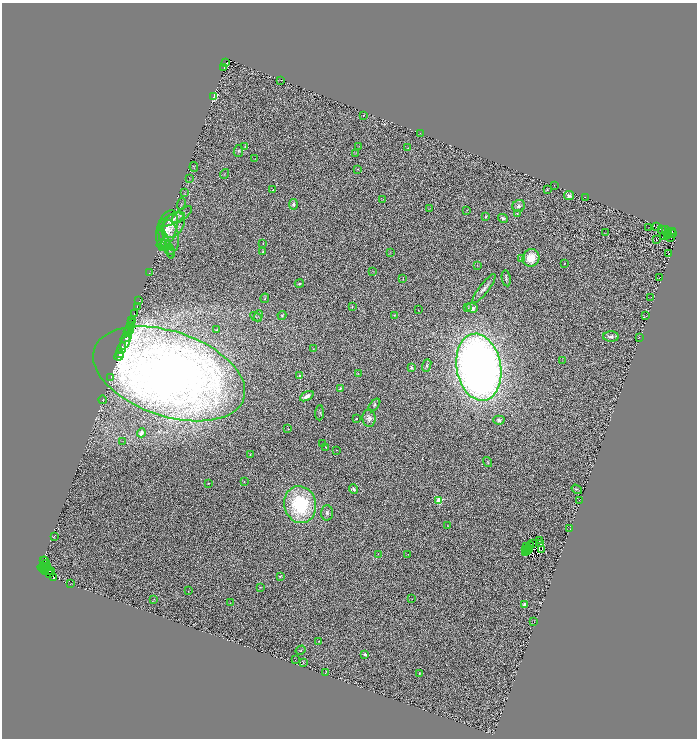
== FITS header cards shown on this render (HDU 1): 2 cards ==
NAXIS1  =                 1390
NAXIS2  =                 1472

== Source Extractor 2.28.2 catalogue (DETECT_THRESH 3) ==
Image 1390 x 1472 px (HDU 1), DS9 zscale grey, zoomed out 1/2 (1 PNG px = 2 x 2 image px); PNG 699 x 740 px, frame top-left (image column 2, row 1471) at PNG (2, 3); each listed source drawn as its Kron ellipse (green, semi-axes under 4 px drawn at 4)
Background 0.595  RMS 0.28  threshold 0.834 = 3 sigma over >= 5 px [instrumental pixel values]
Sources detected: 216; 44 cannot appear on this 1/2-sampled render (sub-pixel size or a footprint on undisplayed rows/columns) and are neither listed nor drawn; the other 172 listed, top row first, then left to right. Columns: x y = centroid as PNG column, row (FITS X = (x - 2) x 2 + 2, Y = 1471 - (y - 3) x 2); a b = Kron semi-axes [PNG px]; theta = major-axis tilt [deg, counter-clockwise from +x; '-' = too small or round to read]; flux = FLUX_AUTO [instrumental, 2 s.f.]
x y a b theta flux
226 62 2 1 - 66
224 68 2 1 - 120
281 80 2 1 - 20
214 97 3 3 - 1900
363 116 2 2 - 51
421 133 2 1 - 13
245 146 3 2 - 29
359 146 3 2 - 25
408 148 2 2 - 36
238 151 6 4 82 110
356 153 3 3 - 50
255 159 2 1 - 17
194 167 5 1 - 21
358 169 3 2 - 40
224 174 5 1 - 23
190 179 3 2 - 14
554 186 2 1 - 14
547 189 3 2 - 19
273 190 2 2 - 43
185 192 3 2 - 23
569 196 5 4 - 260
585 197 2 1 - 14
382 200 3 1 - 25
181 204 6 2 70 52
293 204 5 4 - 160
519 206 6 6 - 230
430 208 3 2 - 18
467 210 3 2 - 38
517 213 4 3 - 56
182 215 12 5 38 220
486 216 3 2 - 71
503 218 5 3 - 130
172 220 14 4 25 410
173 225 14 10 50 650
656 226 2 1 - 16
649 227 2 1 - 20
167 229 19 9 73 890
666 229 3 2 - 7
662 230 3 1 - 30
672 231 3 1 - 140
605 233 2 1 - 12
669 233 2 1 - 12
672 234 2 1 - 58
667 235 2 1 - 16
171 236 15 7 -78 490
663 236 2 1 - 21
671 238 2 1 - 10
164 239 12 4 -70 400
656 239 3 1 - 20
161 244 5 3 - 29
263 244 3 3 - 34
162 247 3 1 - 17
168 247 8 5 -52 160
170 252 7 3 -69 81
263 252 4 3 - 83
390 252 2 2 - 18
669 253 2 1 - 16
522 258 2 2 - 740
531 258 9 8 - 1100
564 263 2 1 - 25
477 265 3 2 - 26
373 271 3 2 - 19
149 273 2 1 - 9.7
506 278 8 3 -80 120
659 278 2 1 - 17
403 279 3 1 - 21
299 284 4 3 - 85
484 289 17 5 52 300
651 297 2 1 - 15
265 298 5 3 - 73
139 301 2 1 - 16
137 306 2 2 - 260
352 307 4 3 - 35
467 308 3 3 - 57
472 308 5 4 - 240
418 310 2 1 - 22
134 314 3 1 - 970
282 315 4 3 - 72
394 315 3 3 - 40
258 316 6 2 67 55
646 316 3 1 - 16
256 317 6 3 -27 77
132 321 2 1 - 550
132 323 2 1 - 320
130 325 3 2 - 220
217 329 4 3 - 54
130 330 4 3 - 1200
128 332 2 2 - 1100
126 337 7 3 42 1300
611 337 8 5 -1 260
639 338 2 1 - 15
125 343 7 4 60 3500
122 348 6 3 74 4700
313 349 2 2 - 38
120 354 2 1 - 2900
119 356 5 2 - 4200
562 360 3 1 - 18
427 365 6 3 71 100
411 367 3 3 - 130
479 367 34 22 -80 62000
358 373 3 3 - 38
169 374 79 42 -19 57000
300 376 2 2 - 190
111 377 2 1 - 84
340 388 4 3 - 83
307 396 7 4 29 390
103 400 4 1 - 29
374 405 7 4 50 120
319 413 7 4 87 91
369 418 8 6 -87 240
357 419 2 2 - 44
499 420 5 4 - 210
288 428 4 2 - 34
141 433 4 3 - 200
123 441 2 1 - 13
323 444 2 1 - 15
326 447 2 2 - 33
336 450 2 1 - 29
250 454 4 1 - 33
487 462 5 3 - 53
244 481 2 2 - 46
208 483 2 2 - 82
354 489 5 3 - 140
577 489 6 3 -35 64
579 500 2 1 - 11
439 501 3 3 - 2700
300 505 18 16 -78 6200
327 513 7 6 - 190
447 525 2 1 - 21
570 529 2 1 - 13
54 537 2 1 - 17
539 541 2 1 - 15
532 543 3 3 - 36
540 544 4 2 - 40
531 545 2 1 - 11
527 546 2 1 - 18
528 548 2 2 - 41
542 549 2 1 - 66
525 550 2 1 - 16
530 550 2 2 - 60
527 551 2 1 - 26
526 553 2 2 - 18
378 554 2 1 - 14
408 554 2 2 - 17
43 560 2 2 - 320
45 560 2 1 - 170
46 563 2 1 - 160
47 566 4 3 - 43
42 567 4 1 - 2000
43 568 2 1 - 570
45 569 2 1 - 610
48 570 5 2 - 440
46 571 2 1 - 170
51 572 2 1 - 320
49 574 3 2 - 270
280 576 3 3 - 59
53 578 3 1 - 4900
71 584 3 1 - 14
260 587 2 2 - 18
188 591 2 2 - 22
154 599 3 2 - 24
412 599 2 1 - 13
230 603 2 2 - 27
525 604 4 3 - 210
534 621 2 1 - 15
319 641 2 2 - 26
301 650 5 3 - 53
365 654 2 2 - 280
295 660 2 1 - 74
303 662 3 2 - 28
326 672 4 2 - 48
419 673 3 2 - 44
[44 sub-pixel or undisplayed-footprint detections neither listed nor drawn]